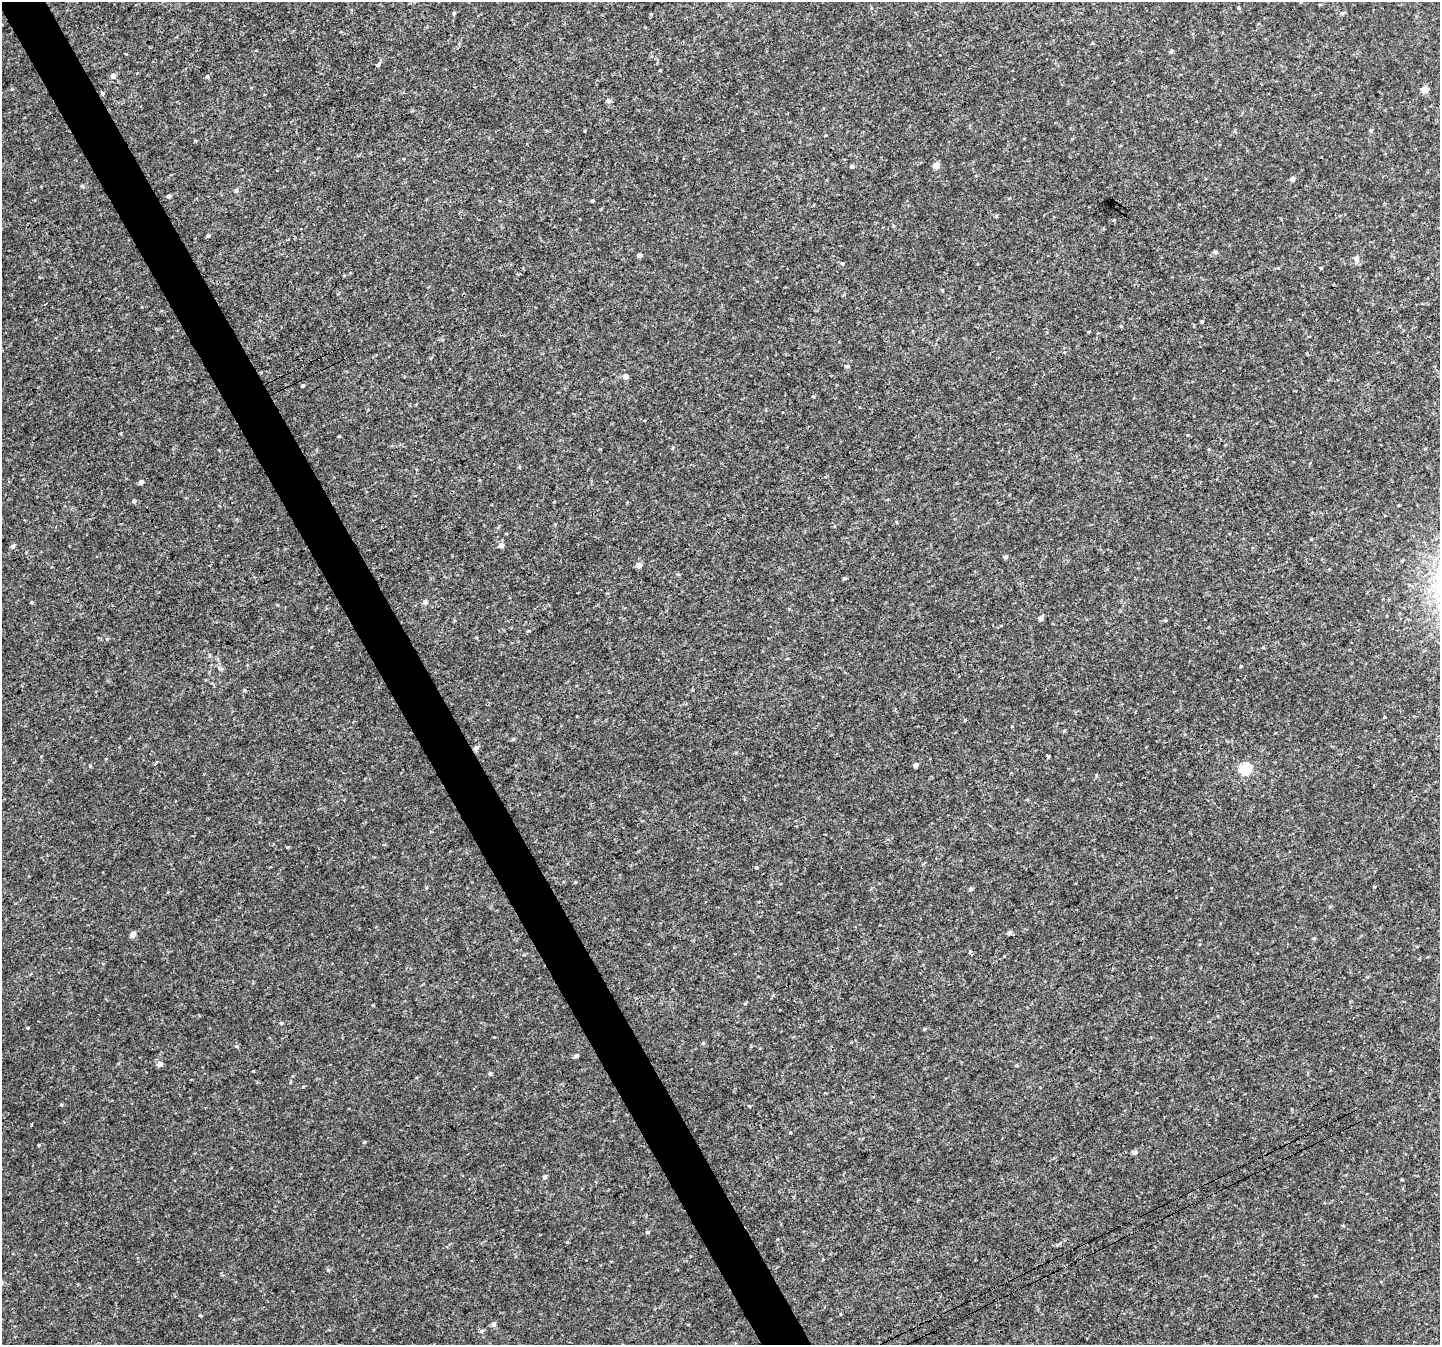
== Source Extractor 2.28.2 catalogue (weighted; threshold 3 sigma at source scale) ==
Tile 11 of 4 x 4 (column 3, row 3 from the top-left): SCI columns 2880-4317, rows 1451-2793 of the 5761 x 5647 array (HDU 1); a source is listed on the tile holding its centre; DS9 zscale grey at full resolution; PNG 1442 x 1347 px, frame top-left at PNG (2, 2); no overlay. Shown black and unused: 4% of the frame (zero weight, under 3 of 4 exposures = <1% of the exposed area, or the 3 px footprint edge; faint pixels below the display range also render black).
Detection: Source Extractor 2.28.2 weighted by HDU 2 'WHT'; one run over the whole footprint, this tile lists its part. Background 0.00675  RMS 0.0037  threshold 0.0166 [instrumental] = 3 sigma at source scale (4.5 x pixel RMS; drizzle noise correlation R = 1.50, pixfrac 1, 0.0396/0.0396 arcsec/px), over >= 5 px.
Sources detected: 82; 4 cosmic-ray / hot-pixel residue — not listed; the other 78 listed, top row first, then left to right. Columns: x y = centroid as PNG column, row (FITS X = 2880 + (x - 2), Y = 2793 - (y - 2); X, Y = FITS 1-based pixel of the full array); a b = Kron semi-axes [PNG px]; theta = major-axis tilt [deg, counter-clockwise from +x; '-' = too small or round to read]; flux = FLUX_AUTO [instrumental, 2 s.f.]
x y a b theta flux
1320 4 5 3 - 0.28
1238 8 4 4 - 0.44
1344 12 7 3 19 0.5
454 13 5 4 - 0.39
1171 51 5 4 - 0.6
378 64 6 4 37 0.71
113 76 5 5 - 1.6
207 76 5 4 - 0.5
1424 89 5 4 - 5.2
102 93 5 4 - 0.51
609 101 5 5 - 1.3
1371 131 5 4 - 0.72
826 135 4 3 - 0.31
936 165 5 5 - 3.7
852 166 5 4 - 0.66
1292 179 4 4 - 1.9
82 186 6 3 -71 0.38
236 190 6 5 - 0.73
169 196 4 4 - 0.85
592 201 3 3 - 0.45
996 216 5 4 - 0.4
1114 220 4 3 - 0.31
208 236 4 4 - 0.66
1215 252 4 4 - 1.1
639 255 4 4 - 1.2
1356 258 7 5 -87 2.2
842 263 5 4 - 0.51
1321 268 4 3 - 0.34
1121 326 4 4 - 0.43
847 366 5 4 - 0.58
625 376 5 5 - 2.4
303 385 5 3 - 0.53
339 436 4 3 - 0.29
141 482 4 4 - 1.4
134 501 5 5 - 0.7
501 545 6 5 - 1.5
13 546 5 5 - 1
1006 557 4 4 - 0.8
639 565 5 4 - 2.4
845 578 5 4 - 0.5
425 602 6 5 - 1.1
1041 618 4 4 - 1.9
529 631 4 3 - 0.3
1241 666 4 3 - 0.28
244 690 5 4 - 0.42
513 739 4 4 - 0.56
476 748 6 5 - 1.3
916 765 4 4 - 1.5
1245 769 6 5 - 35
756 867 5 3 - 0.33
971 889 4 4 - 0.72
1009 932 5 4 - 0.98
133 934 5 4 - 2.5
1314 938 5 5 - 0.53
970 952 3 3 - 2.2
745 1004 5 3 - 0.31
281 1023 4 4 - 0.39
27 1028 4 3 - 0.3
925 1029 4 4 - 0.42
703 1043 5 4 - 0.47
236 1046 5 5 - 0.49
576 1055 5 5 - 0.83
160 1064 5 5 - 2.2
490 1073 5 5 - 0.67
290 1082 5 3 - 0.31
303 1086 4 3 - 0.38
61 1105 5 4 - 0.4
790 1132 3 3 - 1.5
364 1142 4 4 - 0.41
39 1145 3 3 - 0.36
1134 1152 4 4 - 1.4
545 1177 5 4 - 1.2
1402 1179 4 3 - 0.31
1343 1226 4 3 - 0.32
647 1232 5 4 - 0.45
200 1315 4 3 - 0.33
493 1324 6 5 - 0.99
481 1331 6 5 - 0.62
Overlapping masked pixels (flux is a lower limit): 1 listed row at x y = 476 748
Unlisted compact peaks at least as high as the median listed source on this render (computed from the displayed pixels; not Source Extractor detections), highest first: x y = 90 766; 287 847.